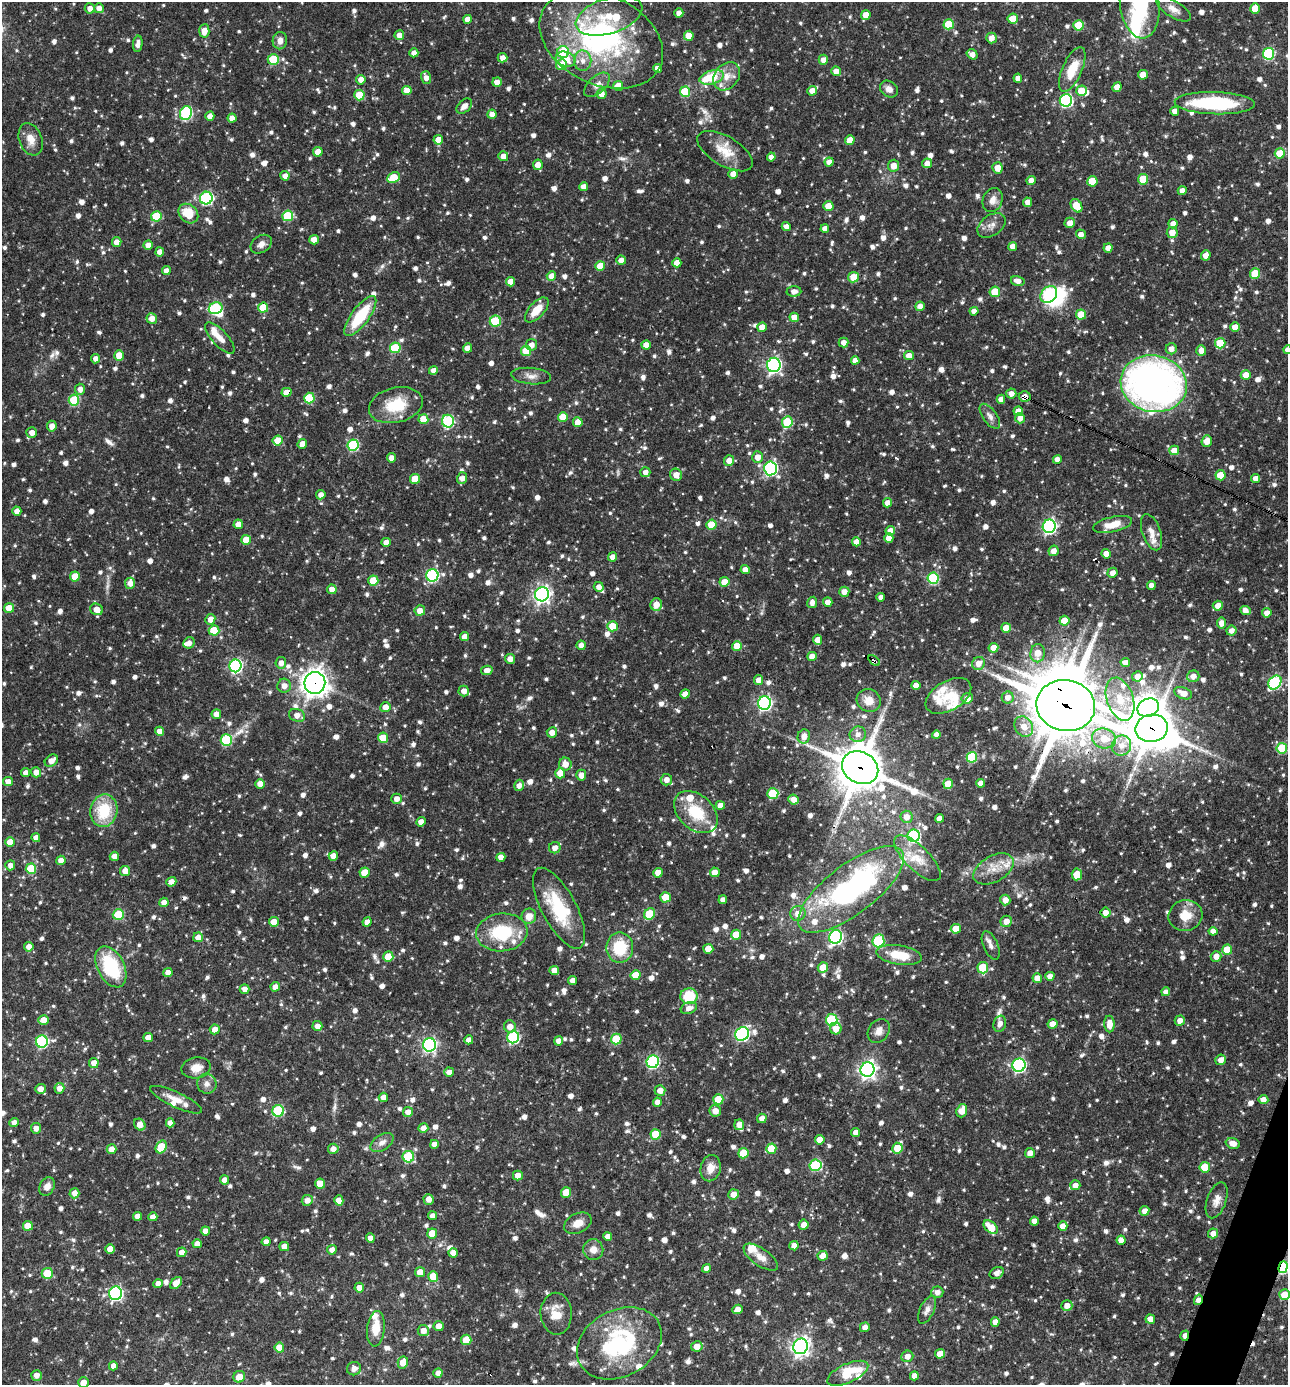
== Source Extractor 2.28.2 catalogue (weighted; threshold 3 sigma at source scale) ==
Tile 6 of 4 x 4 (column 2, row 2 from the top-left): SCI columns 1556-2841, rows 2768-4150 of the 5550 x 5536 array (HDU 1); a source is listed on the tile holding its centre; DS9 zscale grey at full resolution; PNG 1290 x 1387 px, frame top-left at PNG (2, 2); each listed source drawn as its Kron ellipse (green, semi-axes under 4 px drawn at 4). Shown black and unused: <1% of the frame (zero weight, under 3 of 4 exposures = <1% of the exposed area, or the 3 px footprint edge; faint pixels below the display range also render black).
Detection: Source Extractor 2.28.2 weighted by HDU 2 'WHT'; one run over the whole footprint, this tile lists its part. Background 0.0682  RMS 0.0037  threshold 0.0164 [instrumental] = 3 sigma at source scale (4.5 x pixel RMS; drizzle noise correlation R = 1.50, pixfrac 1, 0.05/0.05 arcsec/px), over >= 5 px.
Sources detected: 1404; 3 too faint to see at this stretch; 8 inside a brighter object's white glare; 7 cosmic-ray / hot-pixel residue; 1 long thin detection or spike segment (spike, bleed or trail) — neither listed nor drawn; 34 inside a brighter listed object's ellipse — not listed separately; of the other 1351, all 500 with FLUX_AUTO >= 2.08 (the completeness limit of this list) listed and drawn (851 fainter detections not listed), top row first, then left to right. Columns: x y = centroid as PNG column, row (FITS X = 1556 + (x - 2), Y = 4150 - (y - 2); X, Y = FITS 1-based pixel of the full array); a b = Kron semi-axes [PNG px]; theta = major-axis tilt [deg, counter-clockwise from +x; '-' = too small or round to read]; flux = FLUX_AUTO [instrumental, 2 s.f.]
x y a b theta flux
1140 4 34 19 -83 24
90 8 5 5 - 2.2
99 8 5 5 - 2.5
1255 8 5 5 - 7.2
1173 9 20 8 -32 3.3
679 13 4 4 - 2.4
866 15 5 4 - 4.7
609 16 34 17 18 13
467 19 4 4 - 3
1013 19 5 5 - 5.9
949 24 5 5 - 11
1078 25 5 5 - 13
204 31 6 5 - 4
399 35 5 4 - 2.5
689 36 5 5 - 5
991 38 5 5 - 2.6
601 39 65 45 -26 82
280 41 9 7 87 2.5
138 44 8 4 83 2.4
563 52 6 6 - 15
414 53 4 4 - 2.5
972 54 6 4 -35 2.3
1269 54 6 5 - 35
503 58 5 4 - 2.4
273 59 5 5 - 17
566 59 10 7 -19 5.1
823 60 5 4 - 2.2
583 61 10 8 -88 2.8
561 65 5 5 - 7.2
657 68 4 4 - 2.3
1072 69 24 10 66 9.2
836 71 5 4 - 2.7
1143 75 5 5 - 5
727 76 15 12 49 4.8
712 77 12 7 18 14
426 78 6 5 - 2.4
1018 78 4 4 - 2.3
361 80 5 5 - 2.6
497 82 5 4 - 2.9
597 85 15 8 42 2.8
618 86 5 5 - 5.1
1117 87 5 4 - 3
889 89 10 7 -37 2.3
407 91 5 4 - 3.9
812 91 5 4 - 3
1081 91 5 5 - 7
685 92 5 5 - 16
602 94 5 5 - 2.8
359 95 5 5 - 11
1066 100 6 6 - 51
1215 103 40 11 -2 35
464 106 9 6 44 2.4
1175 111 4 4 - 2.5
186 113 7 6 - 42
492 114 4 4 - 2.4
210 116 4 4 - 3.1
232 118 4 4 - 2.9
31 139 17 11 -68 4.3
438 140 5 5 - 3.7
850 140 5 4 - 4
725 151 31 14 -31 7.9
318 152 5 5 - 5.4
1280 153 5 5 - 9.5
503 156 5 4 - 2.9
771 157 4 4 - 2.4
829 162 4 4 - 2.3
927 163 5 4 - 2.5
538 165 5 5 - 2.6
893 166 6 5 - 2.9
997 168 5 5 - 4
733 174 5 4 - 3.5
285 176 4 4 - 2.1
393 177 6 5 - 9
1143 179 5 5 - 13
1031 180 4 4 - 3
1092 181 5 5 - 8.9
584 187 4 4 - 2.8
1182 191 4 4 - 2.8
206 198 6 6 - 46
993 200 12 9 67 2.8
1027 202 5 4 - 2.7
828 206 5 5 - 4.3
1077 206 7 5 -56 8.5
188 214 11 8 -45 8.5
156 216 5 5 - 13
288 216 5 5 - 16
1070 223 5 5 - 2.8
1173 224 5 4 - 2.8
991 225 16 10 36 2.8
786 227 4 4 - 2.3
825 228 4 4 - 2.5
1172 232 5 5 - 4.3
1081 234 5 4 - 2.2
314 240 5 4 - 3.9
117 242 5 4 - 2.9
261 244 11 8 34 2.2
148 245 4 4 - 2.9
1013 246 4 4 - 3
1108 248 5 4 - 2.8
160 252 4 4 - 3.1
1206 255 5 4 - 2.9
621 260 4 4 - 2.5
677 263 4 4 - 3.2
600 266 5 5 - 7.4
166 271 4 4 - 2.3
1255 273 5 5 - 11
551 276 5 4 - 3.4
853 277 5 5 - 5.7
1018 281 7 5 -15 2.5
510 282 4 4 - 3.7
794 291 7 5 3 2.1
995 292 5 5 - 9.3
1049 295 9 7 46 48
920 306 5 5 - 2.5
216 308 7 6 - 34
263 308 5 5 - 9.8
537 310 15 7 47 6.3
974 311 4 4 - 2.5
1081 314 5 5 - 8.2
360 316 24 9 53 17
794 317 5 4 - 4.2
152 318 5 5 - 2.8
495 321 5 5 - 18
762 327 5 4 - 3.6
1235 327 5 4 - 4.1
220 338 20 7 -48 3.6
843 343 5 5 - 2.4
1220 343 5 5 - 11
531 345 5 5 - 2.1
646 345 4 4 - 2.7
395 348 5 5 - 18
468 348 4 4 - 3.1
1171 349 5 5 - 2.5
1201 350 5 5 - 2.8
1287 350 4 4 - 2.2
526 351 5 5 - 12
119 355 5 5 - 5.4
909 356 5 4 - 3.7
96 359 5 4 - 2.5
855 360 4 4 - 2.2
774 365 7 6 - 88
433 370 4 4 - 2.3
1246 375 5 5 - 5.3
531 376 20 8 -6 2.8
1154 384 33 28 -12 170
80 389 5 5 - 2.4
286 392 5 4 - 4.5
1011 394 5 5 - 2.4
1025 397 6 5 - 2.7
309 398 5 5 - 17
1001 399 4 4 - 2.5
74 400 5 5 - 19
396 405 27 17 14 14
1018 411 5 4 - 3.2
990 416 14 7 -54 2.1
563 417 5 5 - 7.5
1020 418 5 5 - 2.3
423 419 5 5 - 6.2
448 421 6 6 - 38
578 422 5 5 - 5.8
787 422 6 5 - 20
52 426 5 5 - 2.4
32 432 5 5 - 2.7
278 441 5 5 - 8.3
1207 441 6 5 - 3.7
302 444 5 4 - 3.7
353 445 6 5 - 33
1174 450 5 5 - 4.2
758 457 6 5 - 3.3
391 458 4 4 - 2.9
1057 459 4 4 - 2.5
729 461 5 5 - 3
770 468 7 6 - 64
645 472 5 5 - 2.2
676 475 6 6 - 3.1
1220 475 5 5 - 7.1
462 478 6 5 - 3
1256 478 4 4 - 2.5
415 479 5 5 - 6.7
321 495 5 4 - 2.1
887 503 5 4 - 2.5
17 511 4 4 - 2.8
238 524 5 4 - 3.1
1113 524 20 7 13 5.5
711 525 5 5 - 9.2
1049 526 7 6 - 78
890 531 5 4 - 4.1
1151 532 19 9 -71 3.5
889 538 5 4 - 2.7
246 540 5 5 - 9.1
386 542 5 4 - 3
856 542 4 4 - 2.7
1053 551 5 5 - 2.7
1106 554 5 4 - 2.9
613 557 4 4 - 2.8
745 570 4 4 - 2.5
1112 573 5 5 - 2.5
432 575 6 6 - 50
75 576 5 5 - 7.2
933 578 5 5 - 28
373 581 5 5 - 11
724 582 5 5 - 4.7
130 583 5 5 - 2.6
1151 585 4 4 - 2.3
599 587 5 5 - 2.2
332 589 5 5 - 2.8
844 592 5 5 - 2.8
542 594 7 6 - 150
881 597 4 4 - 2.2
812 602 6 5 - 2.2
828 602 5 4 - 2.6
656 604 6 5 - 3.5
1218 606 5 5 - 3.6
9 608 5 5 - 6.1
96 609 6 5 - 4
1245 610 6 4 -24 2.8
420 611 5 5 - 2.8
1267 613 5 4 - 2.5
210 619 5 5 - 3.1
1064 621 5 5 - 6.3
1222 623 5 4 - 3
613 626 5 5 - 6.5
1006 628 5 5 - 5.6
214 630 5 5 - 11
1232 631 5 5 - 2.3
465 637 4 4 - 3.4
818 640 5 4 - 3
189 643 6 5 - 2.1
581 645 5 4 - 2.3
737 646 5 5 - 5.9
993 648 5 4 - 4.4
1038 653 9 7 82 4.6
812 656 5 4 - 3.1
510 659 5 5 - 2.8
874 661 6 3 -35 4.5
281 663 6 5 - 2.4
978 663 7 6 - 3
1125 663 5 4 - 2.6
236 666 6 6 - 61
487 670 6 4 11 3
1137 676 5 5 - 2.5
1193 676 6 6 - 2.8
758 680 5 4 - 3
1275 682 7 6 - 42
315 683 11 10 - 310
916 685 4 4 - 3.1
284 686 7 7 - 2.6
464 691 5 5 - 2.6
1183 693 9 5 -22 4.6
685 694 5 4 - 2.4
948 696 25 14 31 7.8
1008 697 6 6 - 2.8
967 698 5 5 - 2.9
1120 699 22 13 -71 8.2
869 700 12 11 - 4.6
764 703 7 6 - 78
1066 706 29 25 -10 1900
385 707 5 5 - 2.9
1148 708 11 9 23 320
216 714 5 4 - 2.7
297 715 8 6 -19 3.1
1024 726 10 9 - 4.4
1152 728 16 13 11 940
160 731 4 4 - 2.8
552 732 5 5 - 2.6
858 734 8 8 - 2.2
936 735 4 4 - 2.3
804 736 7 6 - 3.4
383 738 5 5 - 6.8
1104 738 12 10 -13 6.3
226 740 6 5 - 25
1121 746 10 9 - 3.6
1282 748 5 5 - 18
972 757 5 5 - 24
51 761 7 5 39 3
565 764 6 6 - 3.6
860 768 19 15 -30 1300
36 772 5 5 - 3
26 773 4 4 - 2.3
560 773 5 5 - 4.8
581 775 5 5 - 2.6
666 780 6 5 - 2.6
8 782 5 4 - 2.7
981 783 4 4 - 2.3
260 784 5 4 - 3.3
948 784 5 5 - 7.7
519 785 6 5 - 2.2
773 793 6 5 - 18
397 799 5 5 - 2.4
793 799 5 5 - 2.6
720 805 4 4 - 2.8
104 811 16 13 78 16
696 812 25 17 -42 15
907 817 6 6 - 2.8
939 818 4 4 - 2.4
421 822 5 4 - 2.6
914 836 6 6 - 46
36 838 4 4 - 2.5
10 842 5 4 - 4.7
555 848 6 5 - 2.5
114 856 5 4 - 2.4
333 856 4 4 - 3.4
501 857 4 4 - 2.4
917 858 30 12 -44 7.8
61 860 5 4 - 3.1
10 865 5 5 - 2.3
31 869 5 5 - 14
994 869 22 13 29 6.5
125 871 5 5 - 2.9
365 872 5 5 - 7
715 872 5 5 - 3.1
658 873 5 5 - 4.4
1077 874 6 5 - 6.2
171 882 5 4 - 2.4
851 889 64 24 37 91
665 897 5 5 - 7.1
723 900 4 4 - 2.1
1005 900 5 5 - 3.1
164 902 4 4 - 2.8
559 908 45 17 -62 21
798 913 8 7 - 3.6
1105 913 5 5 - 3
649 914 6 5 - 16
118 915 5 5 - 17
1185 915 17 15 14 6.9
529 916 8 7 - 4
1006 921 6 5 - 3.2
274 922 5 5 - 5
367 922 5 4 - 2.3
956 929 5 5 - 5.3
1213 931 4 4 - 2.5
502 932 26 19 6 20
736 935 5 5 - 9.3
198 937 5 5 - 2.8
835 937 7 6 - 73
878 941 6 6 - 23
991 945 15 7 -67 2.1
29 947 5 4 - 2.5
620 948 15 13 90 14
708 949 5 5 - 5.6
1227 950 5 5 - 8.7
899 955 23 9 -9 10
1216 956 5 5 - 2.6
388 957 5 5 - 7.3
111 967 22 13 -63 24
823 967 5 5 - 7.5
983 968 6 5 - 15
554 970 5 4 - 2.9
168 972 4 4 - 2.5
635 975 5 5 - 6.2
1050 976 4 4 - 2.8
1037 978 5 5 - 4
573 980 4 4 - 2.8
275 987 4 4 - 2.5
244 989 5 4 - 2.1
1166 992 4 4 - 2.1
689 996 8 8 - 12
689 1008 8 5 18 2.4
43 1020 5 5 - 4
832 1020 6 5 - 26
1180 1021 5 5 - 2.5
1000 1024 8 6 74 2.3
1053 1024 5 5 - 3.7
1109 1024 8 5 -88 4
317 1026 5 5 - 2.5
510 1026 6 5 - 2.9
215 1029 5 5 - 3
836 1029 6 5 - 3.6
879 1031 13 10 56 2.7
742 1034 7 6 - 63
148 1037 5 4 - 3.2
513 1037 6 6 - 46
616 1039 5 5 - 14
469 1040 4 4 - 2.9
42 1041 6 6 - 43
558 1041 4 4 - 2.5
430 1045 6 6 - 73
1221 1060 5 5 - 2.8
653 1062 6 6 - 51
94 1063 5 5 - 3
1019 1065 7 6 - 69
196 1068 15 10 11 4.2
867 1070 7 7 - 150
449 1072 5 4 - 2.5
207 1084 10 9 - 2.1
59 1088 5 5 - 2.5
40 1089 5 5 - 2.5
660 1090 5 5 - 2.6
383 1097 4 4 - 2.5
718 1099 5 5 - 8.9
1263 1099 5 4 - 2.5
176 1100 28 7 -25 4.8
657 1102 4 4 - 2.6
278 1111 6 5 - 31
715 1111 6 5 - 3.3
962 1111 7 5 71 4.1
408 1112 5 5 - 3
762 1118 5 4 - 2.4
14 1123 5 4 - 2.4
170 1123 4 4 - 2.3
140 1125 6 5 - 3.3
739 1125 5 5 - 2.5
36 1128 5 5 - 2.4
423 1128 5 5 - 2.6
856 1132 4 4 - 2.8
656 1134 5 5 - 12
820 1140 5 4 - 3.9
382 1142 13 7 34 2.4
1233 1143 7 5 -16 3.2
434 1144 4 4 - 2.3
161 1147 7 5 57 14
897 1148 5 5 - 6.6
112 1149 5 5 - 3
333 1149 5 5 - 2.4
771 1149 5 5 - 8.8
743 1153 5 5 - 11
1030 1153 5 5 - 2.8
408 1157 6 6 - 24
815 1165 6 5 - 28
1205 1167 5 5 - 9.4
711 1168 13 10 77 4.1
518 1175 5 5 - 2.9
225 1180 4 4 - 2.7
320 1184 5 5 - 6.2
1075 1185 5 5 - 2.2
47 1187 9 7 61 2.7
566 1192 5 5 - 7.8
74 1193 5 5 - 2.5
734 1194 5 5 - 2.7
429 1199 5 5 - 2.7
307 1200 5 5 - 2.3
339 1200 5 4 - 3
1217 1200 19 9 71 3.2
1144 1211 5 4 - 2.4
137 1216 4 4 - 2.9
432 1216 4 4 - 2.2
153 1217 4 4 - 2.6
1034 1221 4 4 - 2.5
578 1223 14 9 25 3.6
804 1225 5 5 - 2.9
28 1226 5 5 - 6.9
1063 1226 5 4 - 3
991 1227 8 5 -41 8.2
205 1231 4 4 - 2.6
432 1233 5 5 - 6.5
1213 1233 5 5 - 2.6
608 1236 4 4 - 2.2
370 1238 4 4 - 2.4
1121 1240 4 4 - 2.5
266 1242 4 4 - 2.5
197 1244 4 4 - 2.4
284 1246 5 4 - 3.2
794 1246 4 4 - 2.5
110 1249 5 4 - 3.5
332 1250 5 5 - 2.3
593 1250 10 10 - 3.1
182 1252 5 4 - 3
453 1253 5 4 - 2.4
823 1256 5 5 - 3.1
761 1257 20 8 -34 3.6
1283 1267 6 4 71 32
706 1268 4 4 - 2.4
420 1272 5 5 - 4.1
47 1273 5 5 - 9
997 1273 7 5 28 2.2
433 1276 5 5 - 6.7
176 1283 7 4 45 5.4
158 1284 4 4 - 2.4
359 1288 5 5 - 2.4
937 1292 6 6 - 2.2
116 1293 7 6 - 67
1285 1295 5 5 - 5.8
1198 1300 5 4 - 2.4
1067 1306 5 5 - 2.6
738 1309 5 4 - 2.5
927 1310 15 7 65 2.2
556 1314 21 15 -87 6.5
1150 1319 4 4 - 2.7
995 1322 5 4 - 2.6
439 1326 5 5 - 3.1
865 1327 5 4 - 2.3
376 1329 18 9 84 6
423 1330 5 5 - 2.8
1185 1336 5 3 - 2.6
466 1340 5 5 - 8.8
619 1343 45 33 28 43
697 1346 6 5 - 3.6
801 1346 8 7 - 150
279 1348 5 5 - 4.8
940 1354 5 4 - 3.7
907 1356 6 5 - 2.6
403 1362 6 5 - 4.9
113 1366 4 4 - 2.6
354 1369 7 6 - 2.5
438 1373 5 4 - 2.1
848 1373 22 9 24 13
36 1375 5 5 - 2.5
914 1376 4 4 - 2.4
239 1377 6 5 - 4.1
83 1382 5 5 - 2.8
Overlapping masked pixels (flux is a lower limit): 14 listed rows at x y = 1154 384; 286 392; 1025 397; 881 597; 874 661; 315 683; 1066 706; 1152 728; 860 768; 851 889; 1185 915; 1283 1267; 1198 1300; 1185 1336
Isophote crosses this tile's border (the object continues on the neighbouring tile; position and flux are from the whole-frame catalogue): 5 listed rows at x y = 1140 4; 1287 350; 1283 1267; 1285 1295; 83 1382